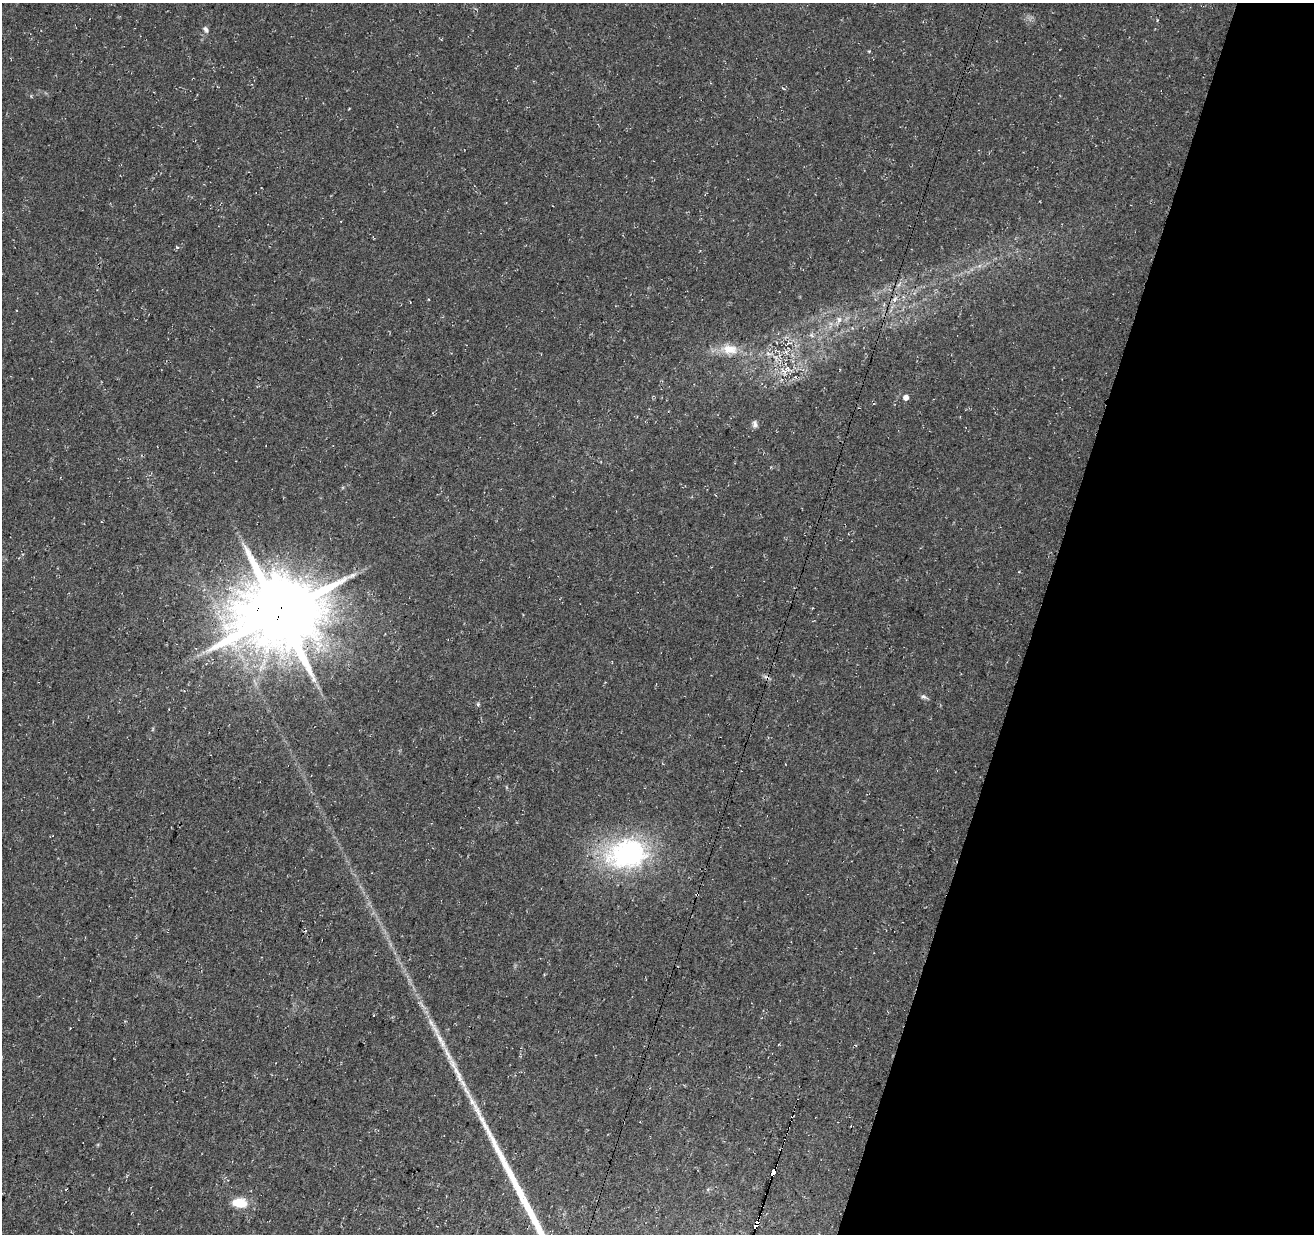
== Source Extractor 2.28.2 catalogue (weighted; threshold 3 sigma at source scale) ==
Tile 8 of 4 x 4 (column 4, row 2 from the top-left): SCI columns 3964-5275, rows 2800-4031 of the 5293 x 5537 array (HDU 1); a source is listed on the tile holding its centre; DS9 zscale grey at full resolution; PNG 1316 x 1236 px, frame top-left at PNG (2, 3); no overlay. Shown black and unused: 21% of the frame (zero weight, under 3 of 4 exposures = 4% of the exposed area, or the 3 px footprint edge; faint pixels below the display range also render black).
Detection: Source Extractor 2.28.2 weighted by HDU 2 'WHT'; one run over the whole footprint, this tile lists its part. Background 0.0438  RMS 0.0068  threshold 0.0307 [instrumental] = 3 sigma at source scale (4.5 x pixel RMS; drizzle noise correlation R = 1.50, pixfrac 1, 0.0396/0.0396 arcsec/px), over >= 5 px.
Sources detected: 22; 1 inside a brighter object's white glare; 4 cosmic-ray / hot-pixel residue — not listed; the other 17 listed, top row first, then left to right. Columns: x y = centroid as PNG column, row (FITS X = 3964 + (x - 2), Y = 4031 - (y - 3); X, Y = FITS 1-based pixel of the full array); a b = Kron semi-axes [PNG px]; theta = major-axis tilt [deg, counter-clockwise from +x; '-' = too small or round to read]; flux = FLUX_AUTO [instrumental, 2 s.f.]
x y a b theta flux
206 29 9 6 -55 2.1
869 51 5 3 - 0.53
895 299 7 4 70 1.8
839 320 8 6 89 2.4
812 335 7 4 -44 1.3
729 349 23 13 -6 12
788 368 9 7 -50 3.3
906 397 6 6 - 3.8
755 424 9 6 87 2.1
279 613 25 22 11 7100
924 697 10 5 -26 1.8
478 704 5 4 - 1
629 855 64 38 4 99
440 1039 22 7 -60 8
774 1172 5 3 - 1600
240 1203 15 9 -8 15
757 1224 6 4 63 2600
Overlapping masked pixels (flux is a lower limit): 3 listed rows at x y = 279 613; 774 1172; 757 1224
Unlisted compact peaks at least as high as the median listed source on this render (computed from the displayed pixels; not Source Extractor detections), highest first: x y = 477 1110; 177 247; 472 1102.